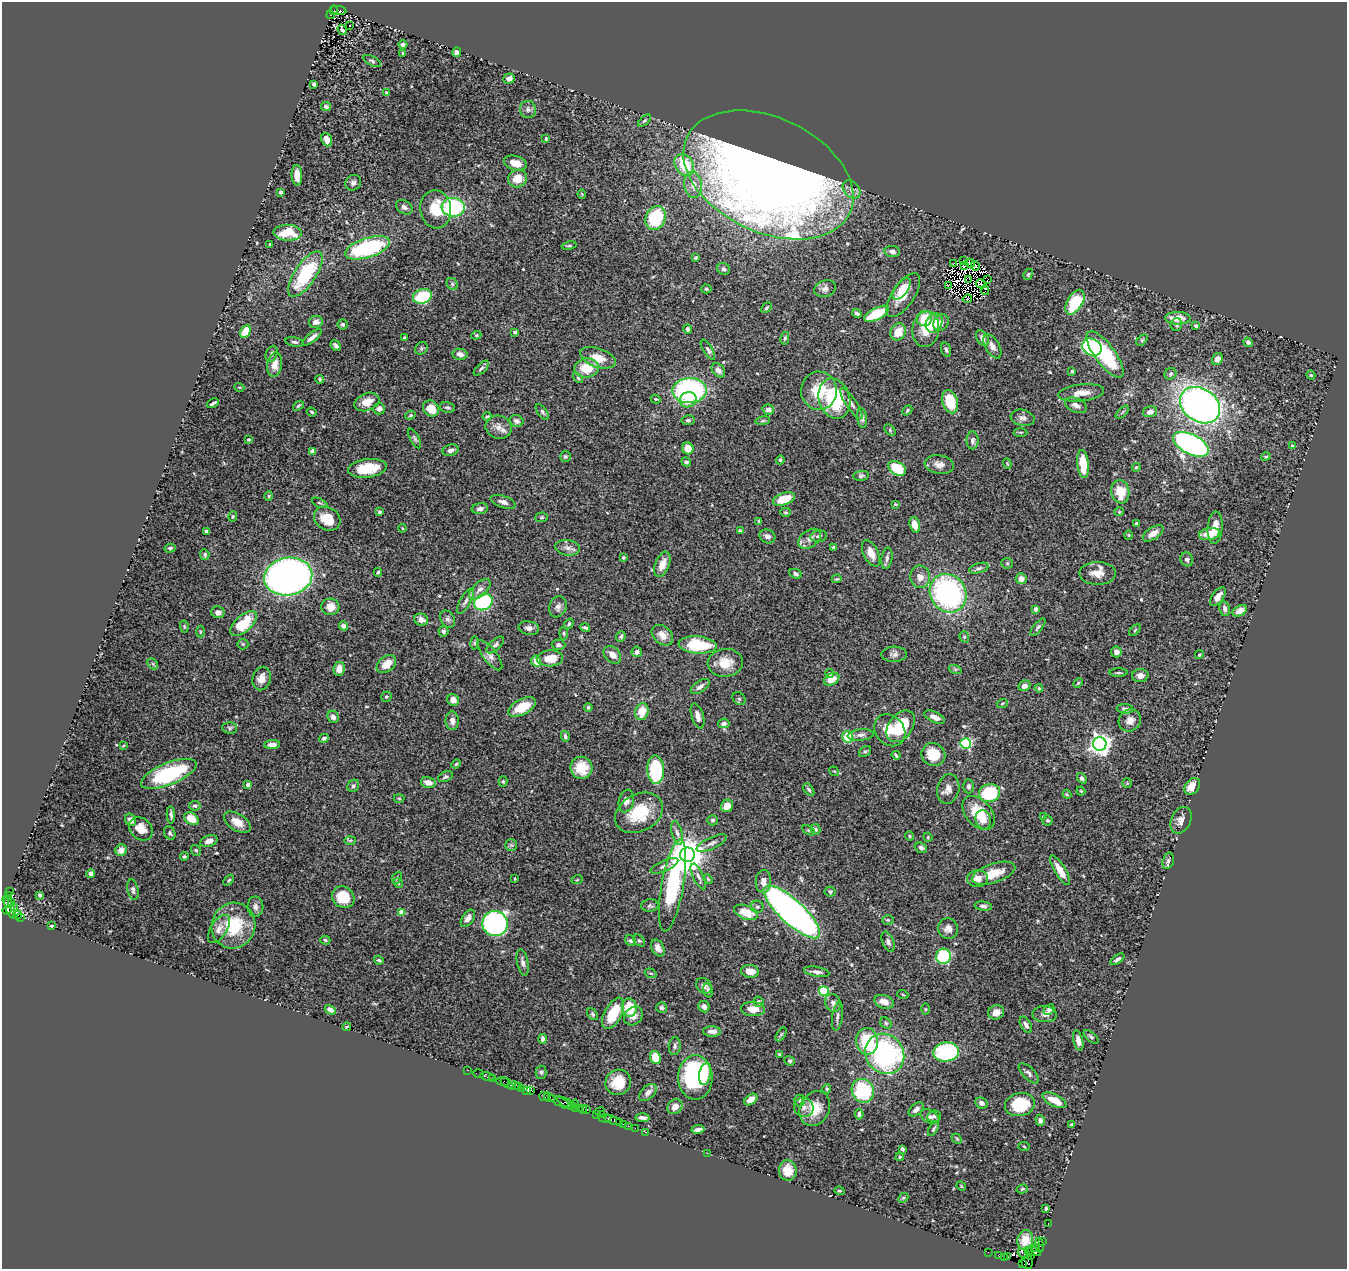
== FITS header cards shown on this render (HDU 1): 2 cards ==
NAXIS1  =                 1345
NAXIS2  =                 1267

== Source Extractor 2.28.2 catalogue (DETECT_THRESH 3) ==
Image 1345 x 1267 px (HDU 1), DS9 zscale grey, 1 PNG px = 1 image px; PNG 1349 x 1271 px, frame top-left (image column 1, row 1267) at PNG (2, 2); each listed source drawn as its Kron ellipse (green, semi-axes under 4 px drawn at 4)
Background 0.753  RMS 0.025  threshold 0.0745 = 3 sigma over >= 5 px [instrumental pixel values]
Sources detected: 535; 8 with non-positive FLUX_AUTO (blend fragments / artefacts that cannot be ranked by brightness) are neither listed nor drawn; of the other 527, the 500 brightest by FLUX_AUTO listed and drawn (27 fainter detections omitted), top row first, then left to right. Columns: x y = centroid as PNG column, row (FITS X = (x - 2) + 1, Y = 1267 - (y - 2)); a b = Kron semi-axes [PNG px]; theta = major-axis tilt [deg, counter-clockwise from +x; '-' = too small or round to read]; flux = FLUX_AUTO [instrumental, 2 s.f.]
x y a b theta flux
334 10 5 4 - 280
339 10 8 3 -10 420
330 15 4 2 - 160
349 25 3 2 - 2.9
342 30 5 3 - 3.6
403 45 4 4 - 4
457 52 5 4 - 14
403 54 3 3 - 2.2
372 61 9 4 -27 3.4
509 79 5 5 - 7.6
314 84 4 3 - 6.2
386 93 3 2 - 1.8
326 107 5 4 - 4.2
528 109 8 8 - 6
645 121 8 4 41 2.8
546 139 4 3 - 2.1
327 140 7 5 -67 8.6
515 163 11 7 -17 16
684 165 12 9 -57 60
297 175 10 5 -87 13
768 175 90 57 -25 3000
518 178 9 8 - 26
353 183 8 7 - 5.8
693 185 13 9 -82 19
852 189 10 7 -45 8.7
281 192 3 3 - 7.2
582 194 4 4 - 1.6
404 207 9 6 -33 5.8
453 207 11 9 -4 170
436 209 19 15 -82 43
655 218 12 9 66 93
288 233 14 8 -1 42
270 244 4 3 - 2.1
569 246 7 3 11 2.2
367 248 23 9 18 190
892 252 8 5 -7 5.4
695 258 3 3 - 2.2
963 260 3 2 - 35
953 263 4 2 - 7.6
970 263 5 2 - 3.8
964 266 4 2 - 2.5
975 266 5 2 - 2.2
724 269 6 5 - 4.2
305 274 26 10 56 120
1028 274 6 4 67 2.3
968 279 4 2 - 1.6
987 280 2 2 - 1.5
452 284 6 5 - 3.3
981 284 5 2 - 5.3
948 285 3 2 - 4.8
706 289 5 4 - 2.5
825 289 11 8 18 8.1
902 289 13 6 54 13
985 290 5 3 - 1.8
903 295 25 11 56 37
422 296 9 7 17 110
967 299 5 4 - 6.4
1075 302 13 7 59 73
766 308 6 3 46 2
857 313 5 3 - 4.4
877 314 14 5 27 79
925 318 8 7 - 39
1178 318 12 6 0 23
316 322 7 6 - 8.4
934 323 10 8 61 24
941 323 9 7 52 10
343 324 5 5 - 3.9
1176 324 6 5 - 3.5
1196 326 4 3 - 3
688 329 4 3 - 3.6
926 329 18 13 83 33
245 332 7 5 63 34
515 332 4 3 - 3.3
898 332 9 7 62 23
476 335 5 4 - 2.4
312 337 12 4 39 9.3
404 338 4 3 - 2.8
785 338 6 4 80 2.8
982 338 8 5 -58 7.4
1142 340 6 4 45 2.2
294 342 9 4 -10 3.9
1248 342 5 4 - 5.1
336 345 6 3 -48 4.5
992 346 13 7 -60 9.8
1092 347 10 8 -31 190
421 348 7 5 48 2.8
708 350 11 4 -58 4.2
946 350 7 4 -72 3.6
272 354 8 5 68 4.7
460 354 7 5 -12 10
1105 354 28 10 -53 130
598 358 18 9 -19 26
1217 359 6 5 - 9.1
275 365 12 7 81 16
481 368 9 4 44 3.7
586 368 12 9 5 43
718 370 8 5 -48 7.1
1072 371 3 3 - 4.1
1170 374 6 5 - 3.7
1311 375 4 4 - 1.7
578 378 6 3 -45 2
320 379 4 3 - 2.3
239 387 5 3 - 1.8
689 391 17 12 1 270
819 391 19 18 - 49
1081 393 23 8 7 18
656 399 5 4 - 2.2
834 399 20 15 -73 110
688 400 8 7 - 22
367 402 13 8 21 23
950 402 12 7 -73 53
213 403 6 3 29 3.5
851 403 18 5 -56 8.7
1076 405 11 7 -23 8.8
1200 405 21 16 -33 860
298 406 6 4 39 2.5
447 407 7 5 -11 3.3
379 409 6 5 - 7.5
431 409 8 7 - 22
768 410 6 5 - 8.6
907 410 5 3 - 2.1
312 412 5 4 - 2.6
542 412 9 4 -53 3.5
1122 412 8 3 45 2.2
1150 412 7 5 17 8.7
410 415 5 4 - 2.1
487 416 4 2 - 2.1
862 418 10 5 -82 5
1023 418 12 8 -12 7.7
688 420 6 5 - 3
517 421 7 6 - 6
763 421 7 3 9 2.5
499 427 13 11 -20 13
890 430 7 4 -47 2.5
1020 432 7 3 -1 2
415 438 11 4 -62 3.5
248 440 3 3 - 3.3
973 440 9 6 90 5.5
1191 444 19 10 -27 560
1292 446 3 3 - 3.9
688 448 6 5 - 21
450 450 8 5 18 6.9
313 451 4 4 - 23
565 457 5 5 - 2.8
1266 457 5 4 - 2.3
780 460 4 4 - 2.8
686 462 5 4 - 3.8
1007 464 6 3 -70 1.8
1083 464 14 6 -85 34
939 465 14 9 -10 12
1136 467 4 3 - 1.8
367 468 19 9 7 47
897 468 10 6 -31 54
861 476 8 4 7 3.1
1120 492 12 9 -81 37
269 496 5 3 - 1.7
784 499 11 6 20 42
503 502 13 6 -19 7.5
320 503 8 3 -25 2.6
895 504 4 3 - 1.5
480 509 8 5 6 6.2
380 512 4 3 - 2.7
785 512 5 4 - 2.2
1119 512 5 4 - 1.8
233 516 5 3 - 2
542 517 6 5 - 2.3
327 519 14 11 -31 37
759 522 4 3 - 2.4
1136 524 4 3 - 2.9
915 525 8 5 -75 20
402 528 4 3 - 1.6
1215 528 16 7 86 17
206 531 4 3 - 2.7
740 531 4 3 - 2.7
1153 533 11 6 33 14
1209 534 10 6 10 28
1128 535 4 4 - 1.7
767 536 8 6 -26 6.8
819 536 8 5 10 3.9
809 539 12 8 36 11
833 547 3 3 - 2
170 548 5 4 - 2.5
568 548 12 8 -8 9.1
871 553 14 7 -64 15
205 555 5 4 - 3.1
623 557 4 3 - 2.5
887 558 11 5 81 5.9
1187 559 7 6 - 5.6
1007 563 6 5 - 2.3
662 564 13 7 69 17
979 568 10 5 16 4.6
378 572 4 3 - 2.5
1098 573 18 11 0 20
796 574 6 4 -25 4
288 577 24 19 9 1000
920 577 11 10 - 14
837 579 5 3 - 2
1021 579 5 5 - 11
480 589 13 6 43 9.9
948 593 20 17 -57 360
1218 597 11 5 53 12
465 601 14 5 59 6.7
483 602 9 8 - 150
330 607 9 8 - 19
558 607 11 8 69 7.7
1036 609 4 4 - 13
1225 609 7 5 -79 5.3
1240 611 8 5 31 9.1
218 612 7 6 - 6.7
447 619 9 6 -58 4.9
421 620 7 6 - 8.8
244 624 16 8 42 60
569 624 6 3 54 2.4
184 626 6 4 -79 1.9
344 626 5 4 - 4.8
1038 627 11 4 51 3.9
529 628 10 6 -10 7.2
585 628 5 3 - 3.1
1135 630 7 4 45 2
443 631 5 5 - 3.5
200 632 6 3 89 1.6
564 633 6 4 -84 2.4
662 635 12 8 -42 14
621 636 5 4 - 3.8
964 637 6 4 -71 2.4
474 643 6 4 -89 2.5
243 644 5 5 - 2.8
495 645 11 5 42 5.5
558 645 7 5 -2 3.9
698 645 19 8 -4 85
637 652 5 5 - 6.1
1116 652 5 5 - 6.4
894 654 12 7 2 6.7
490 655 18 7 -52 10
612 655 10 7 -45 14
1199 655 4 4 - 2.5
550 658 13 8 2 27
536 661 6 5 - 21
725 663 17 14 5 28
153 664 6 4 -46 2.9
386 664 11 7 39 23
339 669 7 5 81 11
955 669 7 4 -18 2.8
830 673 4 4 - 3.7
1119 673 9 3 0 2.5
1140 675 8 6 3 9
262 678 12 9 75 14
832 679 8 5 30 22
1078 683 5 3 - 2.1
1024 686 6 5 - 7
700 687 11 5 35 7.4
1039 688 4 3 - 1.8
386 697 5 5 - 2.8
739 699 7 5 -44 2.9
453 700 6 5 - 10
1002 703 6 3 21 1.9
522 707 15 7 27 34
588 707 4 4 - 3.2
1125 709 8 5 -2 3.5
642 711 8 6 73 28
698 716 13 6 -73 10
333 717 6 5 - 8.6
935 717 11 5 -24 9.9
1130 720 12 10 43 14
452 721 9 6 -89 8.4
724 723 6 4 8 6.7
901 726 18 11 53 65
230 728 7 5 -1 3.5
890 730 17 14 -48 29
861 735 13 5 6 6.6
565 736 5 4 - 3.7
848 737 6 5 - 53
324 738 5 3 - 3.8
966 743 5 5 - 180
272 744 8 4 3 9.5
1100 744 7 6 - 1200
123 746 4 2 - 1.7
865 752 6 4 35 3.2
933 754 12 11 - 40
896 755 4 3 - 3.1
456 764 5 3 - 1.8
581 768 11 11 - 29
656 770 14 8 -87 110
834 771 5 4 - 1.7
169 774 29 11 22 140
446 777 8 5 24 3.5
1082 778 5 4 - 4.9
503 781 5 4 - 2
428 782 7 5 -12 13
1127 783 5 4 - 1.8
248 785 4 4 - 12
353 786 6 5 - 4
968 786 7 5 -88 4.2
1192 786 9 6 52 22
948 789 15 11 77 13
809 790 7 4 -54 3.8
1081 791 4 3 - 1.9
989 793 10 9 - 84
1067 794 4 4 - 1.8
399 798 5 3 - 1.7
626 801 11 7 78 8.4
195 806 6 5 - 4.5
727 806 6 5 - 17
639 813 25 18 29 66
979 813 19 12 -48 46
171 815 8 4 -88 4.9
1044 817 4 3 - 2.8
191 819 8 5 -35 29
130 820 6 5 - 7.6
713 820 5 5 - 3.1
983 820 10 7 -74 9.1
1048 820 5 5 - 2.7
1181 820 14 9 66 11
237 822 15 8 -33 19
141 829 13 10 -42 22
815 829 5 4 - 3.7
808 830 7 4 -31 2.2
170 833 7 5 -63 4.2
677 833 12 5 -75 5.9
910 836 5 3 - 2.1
928 837 5 4 - 1.9
350 840 6 4 2 2.1
209 841 9 5 18 11
712 843 16 6 25 8.2
511 845 6 5 - 3.1
921 848 6 5 - 6.2
121 850 6 5 - 14
196 850 6 5 - 2.7
687 855 7 7 - 4500
184 857 4 4 - 2.8
1168 861 8 5 74 4.5
664 866 15 5 23 7
1060 870 17 5 -59 21
993 873 22 9 18 31
91 874 4 4 - 10
698 876 14 5 -64 7
397 878 6 4 68 2.2
515 879 3 2 - 1.5
708 879 5 4 - 2.1
977 879 10 8 2 11
229 880 6 4 48 2.5
577 880 6 3 19 1.9
763 881 11 8 87 13
398 883 5 4 - 2.3
672 885 47 11 80 210
133 890 10 5 -78 4.8
9 891 3 2 - 54
830 891 5 5 - 3.2
8 895 4 3 - 62
40 895 4 3 - 3.4
343 897 11 10 - 46
7 901 6 4 -71 210
12 903 3 2 - 25
650 906 8 6 6 3.9
983 906 9 4 -7 4.8
255 907 10 8 -90 6.6
757 907 6 6 - 3.7
10 908 11 2 -70 170
14 908 3 2 - 8.7
7 910 4 3 - 88
402 912 4 4 - 29
746 912 12 7 -20 34
792 912 36 12 -43 880
17 915 4 3 - 42
21 917 3 2 - 44
468 918 10 5 55 7.9
888 920 5 4 - 2.4
495 923 13 12 - 420
52 926 3 3 - 2
233 926 23 21 63 87
219 929 16 8 57 13
948 929 10 10 - 11
325 940 5 4 - 2.9
630 941 6 5 - 3.6
639 941 7 5 -47 2.6
888 942 10 6 -68 4.9
658 948 9 6 -60 10
943 956 7 7 - 210
1117 959 8 3 34 4
379 960 5 4 - 2.6
523 962 14 5 -78 6.4
750 971 9 6 -6 17
817 972 13 5 -10 7.5
651 973 6 4 -18 2.7
704 986 8 7 - 6
708 990 7 4 -76 3.9
824 991 5 5 - 140
903 995 5 3 - 1.6
759 1002 5 4 - 3.3
884 1002 10 6 -18 17
833 1003 9 7 -68 7.8
704 1007 6 5 - 8.8
629 1008 9 7 -85 44
662 1008 5 5 - 4.7
753 1009 12 7 -2 19
925 1009 6 4 89 1.8
330 1010 6 4 -30 6.4
1049 1010 6 5 - 5
996 1012 8 7 - 14
613 1013 17 8 62 50
593 1014 7 4 -53 2.7
1045 1014 12 8 -3 7.9
633 1016 10 8 46 10
838 1016 14 5 81 6
886 1023 6 5 - 3
1026 1025 9 5 -60 7.1
347 1027 4 3 - 1.6
712 1031 9 5 -3 9.9
781 1034 8 4 57 2.4
1091 1037 9 4 -40 3.6
543 1039 5 3 - 3.4
867 1041 13 11 -84 71
1078 1041 10 5 -76 11
675 1046 9 6 83 4.6
946 1052 13 9 6 130
780 1054 4 3 - 2.5
885 1054 21 18 -52 300
655 1058 7 5 -68 35
790 1061 5 4 - 2.7
467 1070 3 2 - 20
541 1072 6 5 - 3.1
1029 1073 13 6 -45 6.5
478 1074 5 2 - 32
705 1074 11 5 79 20
487 1077 7 3 -15 170
695 1077 22 17 -90 200
493 1079 2 2 - 11
502 1081 6 3 -7 78
618 1082 13 12 - 35
507 1083 7 3 -33 120
514 1086 6 3 2 280
519 1086 3 3 - 130
522 1088 3 2 - 60
827 1089 5 4 - 2.3
527 1090 3 3 - 92
531 1091 4 3 - 74
863 1091 12 11 - 130
648 1092 10 6 44 7.4
544 1096 5 2 - 64
549 1097 6 3 -35 130
751 1099 7 4 36 17
800 1100 6 5 - 3.2
1054 1100 13 6 -27 25
561 1102 13 3 -26 340
566 1103 10 2 -27 210
981 1103 6 5 - 6.9
571 1105 3 3 - 44
575 1105 6 3 80 58
1020 1105 15 11 11 61
675 1107 8 7 - 14
804 1107 10 9 - 9.8
579 1108 4 3 - 67
583 1109 4 3 - 81
815 1109 18 14 65 34
916 1109 9 5 41 7.2
587 1110 3 2 - 37
600 1111 5 2 - 53
597 1114 3 2 - 55
601 1114 4 3 - 41
859 1114 5 4 - 4.4
934 1116 7 5 6 3.8
930 1117 10 6 -29 5.5
605 1118 6 3 7 55
642 1118 7 3 -4 6.3
613 1120 8 3 -17 130
1040 1120 5 4 - 4.9
619 1122 2 2 - 35
623 1124 4 3 - 55
1071 1124 4 3 - 1.8
628 1126 4 2 - 52
635 1128 2 2 - 30
698 1129 6 3 10 6.7
933 1129 8 3 58 2.8
645 1132 3 2 - 50
957 1139 6 4 -44 1.8
1024 1146 5 3 - 1.7
902 1149 4 3 - 3.5
707 1153 3 2 - 5.4
900 1157 4 3 - 2.1
788 1171 10 9 - 20
961 1186 5 4 - 1.6
1022 1189 6 4 16 2.1
839 1191 5 3 - 1.9
903 1198 5 4 - 2.2
1046 1208 3 3 - 2.3
1048 1224 3 2 - 26
1025 1240 10 7 78 17
1042 1242 3 2 - 24
1039 1245 7 3 -84 68
1035 1248 4 3 - 64
1029 1251 3 2 - 31
988 1252 2 2 - 26
1034 1252 7 3 -13 58
1023 1254 6 3 -39 66
1030 1255 2 2 - 210
999 1256 3 2 - 43
1004 1257 3 2 - 35
1008 1257 3 2 - 41
1027 1262 6 6 - 110
1022 1264 3 3 - 32
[27 fainter detections neither listed nor drawn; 8 non-positive-flux detections neither listed nor drawn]